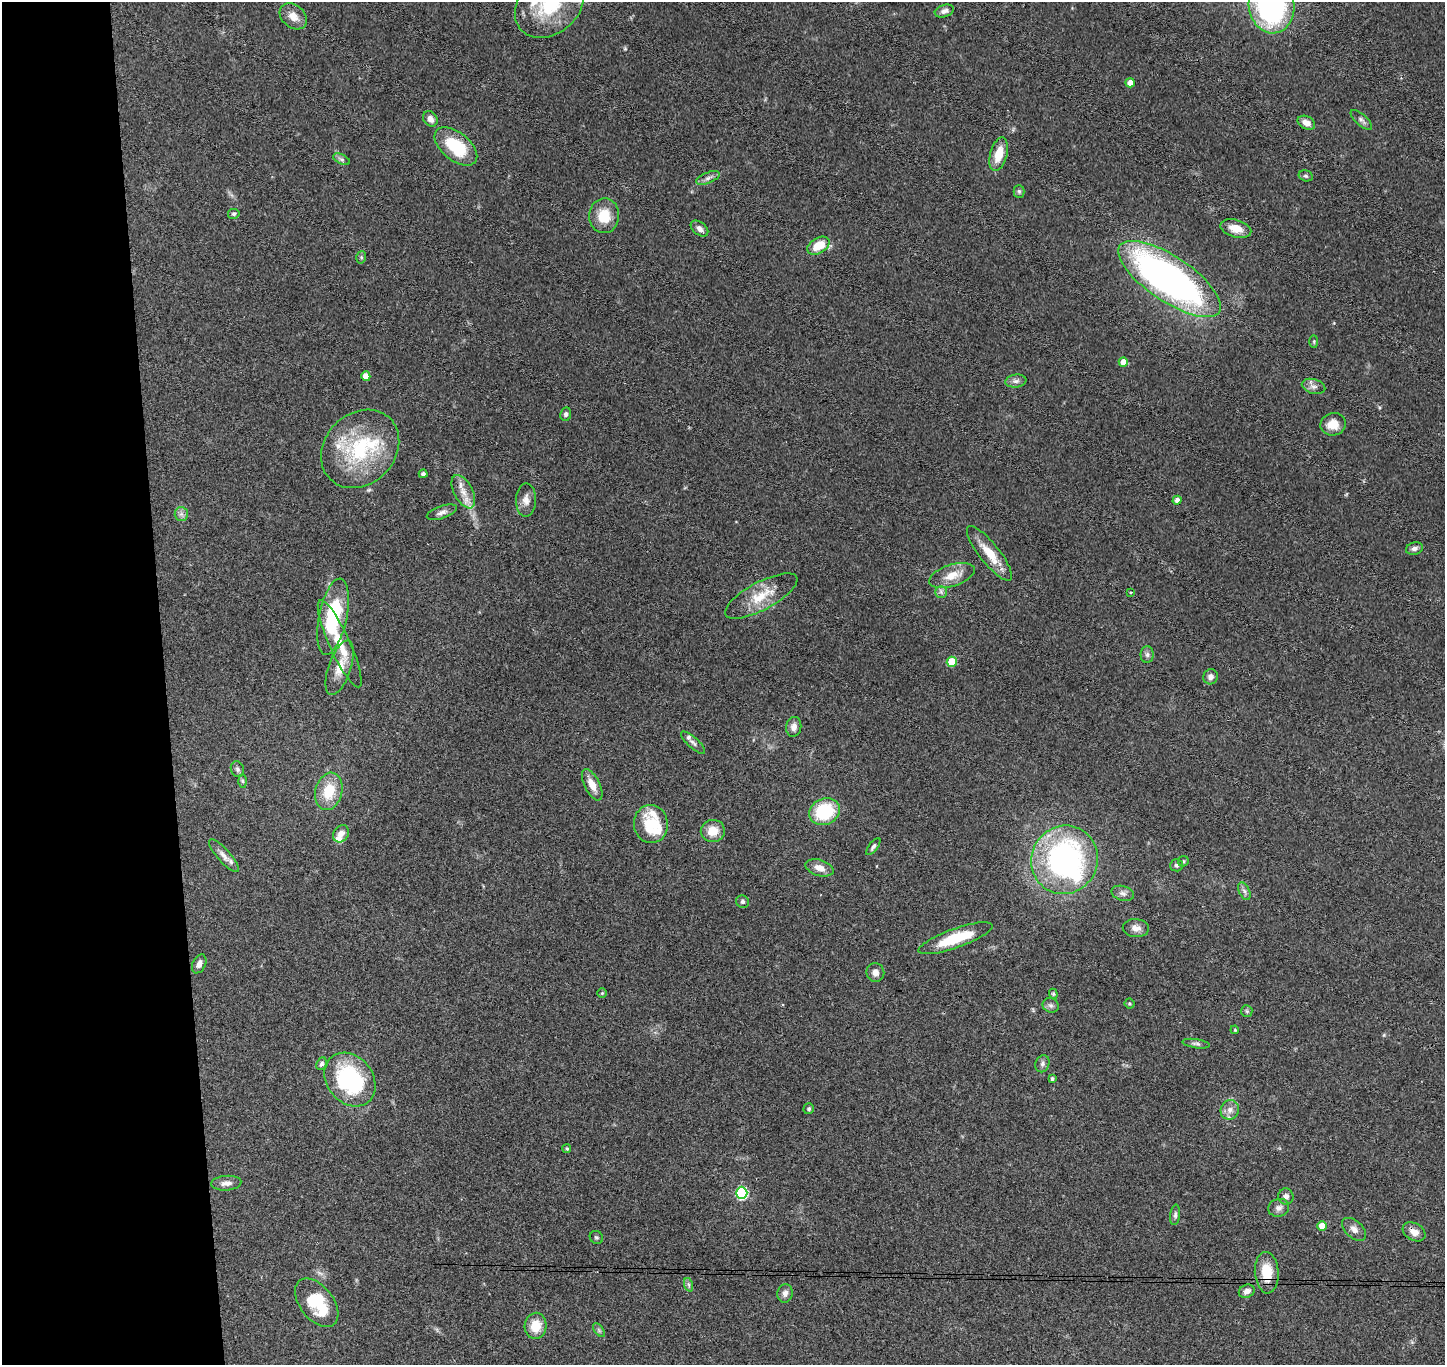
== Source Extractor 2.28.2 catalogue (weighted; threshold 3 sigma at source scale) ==
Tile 4 of 3 x 3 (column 1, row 2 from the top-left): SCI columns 59-1501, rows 1514-2876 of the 4442 x 4370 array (HDU 1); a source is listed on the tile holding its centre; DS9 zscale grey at full resolution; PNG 1447 x 1367 px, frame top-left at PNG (2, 2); each listed source drawn as its Kron ellipse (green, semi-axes under 4 px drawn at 4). Shown black and unused: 11% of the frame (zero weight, under 3 of 4 exposures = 6% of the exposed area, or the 3 px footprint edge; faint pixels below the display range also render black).
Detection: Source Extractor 2.28.2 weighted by HDU 2 'WHT'; one run over the whole footprint, this tile lists its part. Background 0.0832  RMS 0.0057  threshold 0.0256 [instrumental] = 3 sigma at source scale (4.5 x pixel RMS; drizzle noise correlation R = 1.50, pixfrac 1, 0.05/0.05 arcsec/px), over >= 5 px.
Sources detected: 108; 2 inside a brighter object's white glare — neither listed nor drawn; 6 inside a brighter listed object's ellipse — not listed separately; the other 100 listed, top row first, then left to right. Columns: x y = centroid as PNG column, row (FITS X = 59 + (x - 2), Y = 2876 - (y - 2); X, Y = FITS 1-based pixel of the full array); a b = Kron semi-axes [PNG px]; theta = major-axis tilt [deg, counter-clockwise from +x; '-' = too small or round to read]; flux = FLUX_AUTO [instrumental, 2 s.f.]
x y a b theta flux
549 5 37 28 38 36
1272 5 28 22 -82 120
944 11 10 6 17 2.3
293 16 15 11 -41 6.2
1130 83 5 4 - 4.1
430 119 8 6 -54 3
1361 120 13 5 -42 1.8
1306 123 9 6 -26 4
456 146 25 14 -39 25
999 154 17 8 75 11
341 159 9 5 -26 1.5
1306 176 7 5 -15 1.2
708 178 12 5 21 2.3
1019 191 6 5 - 1
234 214 6 5 - 1.1
604 216 17 15 87 13
699 229 10 6 -39 2.7
1236 229 16 8 -15 6.7
818 246 12 7 30 11
361 257 6 5 - 0.87
1169 279 60 22 -34 260
1314 341 6 3 90 0.6
1123 362 5 4 - 5.7
366 376 5 4 - 5.9
1016 381 10 6 7 2.2
1313 386 12 7 -15 2.5
566 414 7 5 78 1.6
1333 424 13 11 14 7.3
360 449 43 35 45 52
423 474 4 4 - 1.5
463 492 18 9 -62 6.3
526 500 17 10 90 4.3
1177 500 4 4 - 2.3
442 512 16 6 18 2.6
181 514 7 6 - 2
1414 548 8 6 13 2.1
989 553 34 10 -52 12
952 575 24 10 18 8.8
941 592 6 5 - 1.5
1131 592 4 3 - 0.52
761 596 40 14 28 15
333 617 39 14 78 42
340 644 48 10 -66 17
1147 655 8 6 90 1.7
952 662 5 5 - 15
340 668 28 11 71 9.8
1210 677 7 7 - 2.5
794 727 10 7 81 3.3
693 743 15 5 -42 1.9
237 769 8 6 -68 1.5
243 781 6 4 -88 0.79
592 785 17 7 -63 6.9
329 791 19 13 75 16
824 812 16 13 25 31
651 824 19 17 -83 20
713 831 12 11 - 8.4
341 834 9 7 53 3.4
873 847 10 4 53 1.6
224 856 21 6 -48 3.8
1065 860 34 33 - 140
1183 861 6 5 - 0.77
1177 865 6 6 - 1.3
819 868 14 8 -17 5.3
1244 891 9 5 -66 1.8
1123 893 11 7 -15 2.4
742 902 6 6 - 1.2
1136 928 13 9 -4 3.6
956 938 39 9 20 23
199 964 10 6 65 2.8
875 972 9 9 - 3
602 993 5 5 - 0.65
1053 994 5 4 - 0.81
1129 1004 5 5 - 0.83
1051 1005 8 7 - 1.7
1247 1011 6 5 - 0.96
1235 1030 4 3 - 0.53
1196 1044 14 4 -8 1.5
322 1064 6 5 - 1.6
1042 1064 9 7 67 1.7
1052 1079 4 4 - 1.1
350 1080 29 23 -51 67
809 1109 5 5 - 0.89
1230 1110 10 9 - 3.6
567 1149 4 4 - 0.91
226 1183 15 7 5 3.3
742 1193 6 5 - 63
1286 1196 8 7 - 2.7
1279 1208 10 9 - 2.9
1175 1215 10 5 83 1.4
1322 1226 5 4 - 6.3
1354 1229 14 8 -42 3.3
1414 1232 12 8 -30 4.5
596 1237 7 6 - 1
1267 1273 21 12 -86 14
689 1285 7 4 -71 1.1
1247 1291 8 6 26 2.6
785 1293 9 7 79 2.7
317 1303 28 16 -53 26
536 1326 13 11 86 10
599 1330 8 4 -53 1.1
Overlapping masked pixels (flux is a lower limit): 1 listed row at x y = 1267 1273
Isophote crosses this tile's border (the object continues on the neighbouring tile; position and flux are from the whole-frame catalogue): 2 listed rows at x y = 549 5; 1272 5